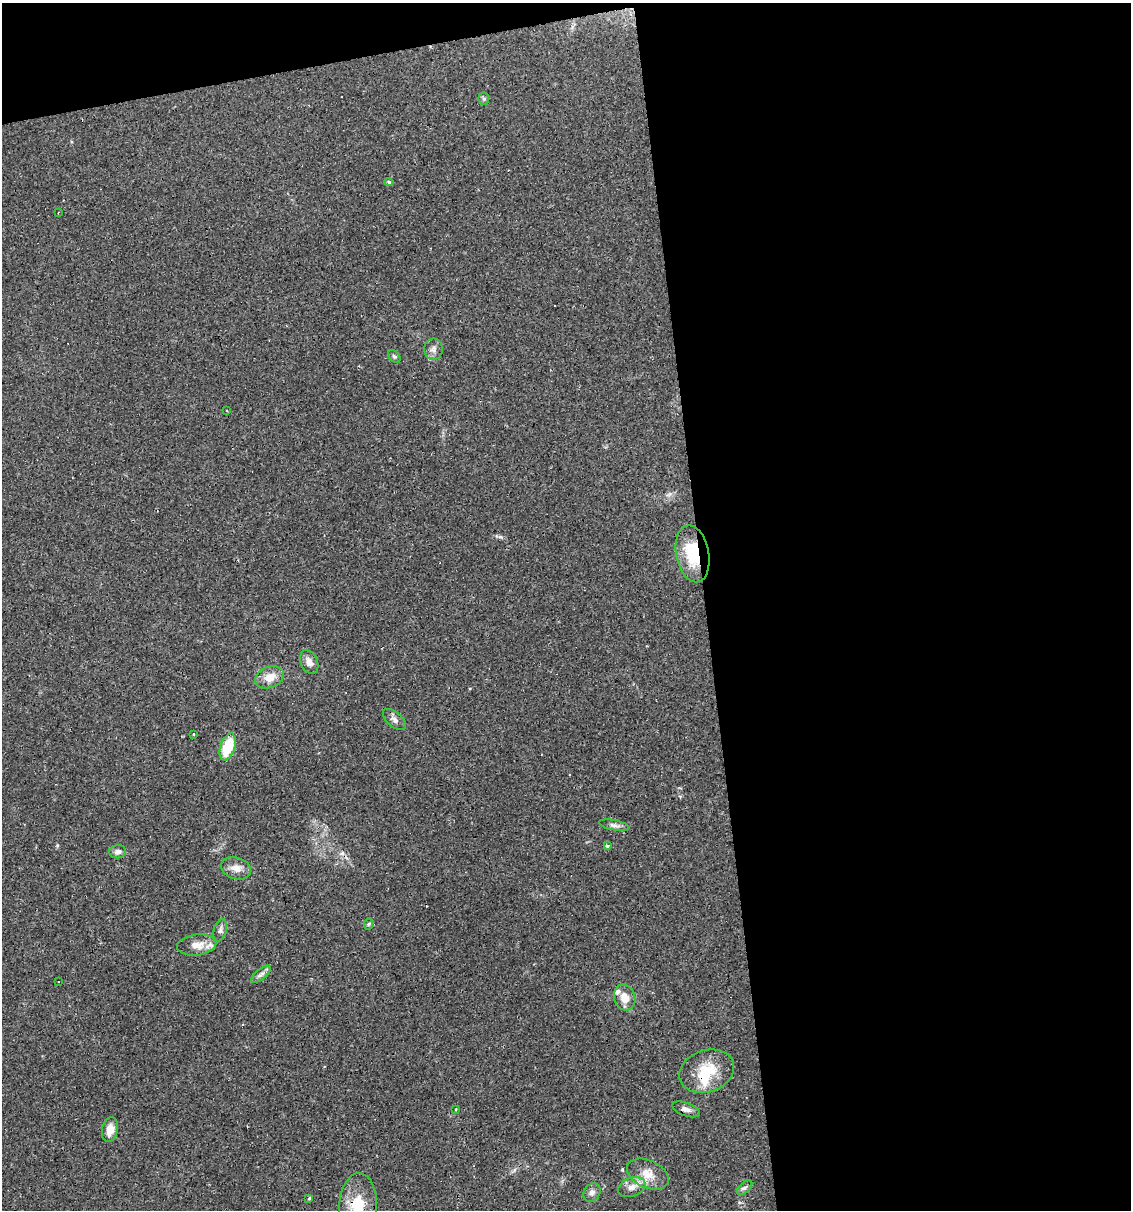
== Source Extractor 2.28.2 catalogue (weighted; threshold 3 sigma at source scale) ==
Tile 4 of 4 x 4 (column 4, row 1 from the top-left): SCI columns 3454-4582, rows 3625-4832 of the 4603 x 4832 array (HDU 1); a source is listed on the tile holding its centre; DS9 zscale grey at full resolution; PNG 1133 x 1212 px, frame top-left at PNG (2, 3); each listed source drawn as its Kron ellipse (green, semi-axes under 4 px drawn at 4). Shown black and unused: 41% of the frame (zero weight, under 2 of 3 exposures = <1% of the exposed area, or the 3 px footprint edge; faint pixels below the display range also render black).
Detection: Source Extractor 2.28.2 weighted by HDU 2 'WHT'; one run over the whole footprint, this tile lists its part. Background 0.0829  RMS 0.0064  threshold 0.0286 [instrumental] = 3 sigma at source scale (4.5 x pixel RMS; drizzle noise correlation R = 1.50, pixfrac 1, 0.0396/0.0396 arcsec/px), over >= 5 px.
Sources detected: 40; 1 inside a brighter object's white glare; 6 cosmic-ray / hot-pixel residue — neither listed nor drawn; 1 inside a brighter listed object's ellipse — not listed separately; the other 32 listed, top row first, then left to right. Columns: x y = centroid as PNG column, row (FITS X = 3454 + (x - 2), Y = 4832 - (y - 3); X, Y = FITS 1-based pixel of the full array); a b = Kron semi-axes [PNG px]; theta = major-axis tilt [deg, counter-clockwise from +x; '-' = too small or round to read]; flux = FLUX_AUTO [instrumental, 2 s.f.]
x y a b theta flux
484 99 6 5 - 1.1
389 182 5 4 - 1
59 212 3 2 - 0.63
433 349 10 9 - 3.1
394 357 7 5 -48 1.1
227 411 3 3 - 1.1
693 554 29 16 -79 26
309 662 12 8 -65 3.9
270 677 15 10 21 7.7
394 719 14 7 -41 3
194 734 3 3 - 1.1
228 747 14 7 71 23
614 825 15 5 -11 2.2
607 846 3 3 - 2.4
117 852 8 6 10 2.8
236 868 15 10 -18 5.1
368 924 6 4 87 0.78
220 930 11 6 73 2.2
197 945 20 10 6 8.1
261 974 12 5 39 2.4
59 982 3 2 - 0.79
625 997 13 10 -71 7.6
707 1071 28 21 19 21
456 1109 3 3 - 0.92
686 1109 14 6 -20 2.9
110 1130 12 8 80 6.5
648 1174 22 13 -25 9.6
632 1187 14 9 21 4.9
745 1188 9 5 42 1.6
592 1193 10 8 54 2.7
309 1198 3 3 - 0.64
358 1206 33 19 88 26
Overlapping masked pixels (flux is a lower limit): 2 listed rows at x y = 693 554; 358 1206
Isophote crosses this tile's border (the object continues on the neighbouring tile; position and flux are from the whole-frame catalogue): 1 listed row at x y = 358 1206
Unlisted compact peaks at least as high as the median listed source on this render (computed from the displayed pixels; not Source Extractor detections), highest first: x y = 500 537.